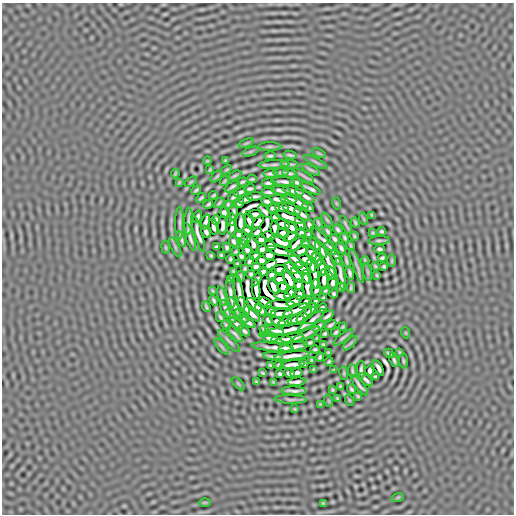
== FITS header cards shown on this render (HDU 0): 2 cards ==
NAXIS1  =                  512
NAXIS2  =                  512

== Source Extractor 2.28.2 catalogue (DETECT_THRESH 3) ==
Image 512 x 512 px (HDU 0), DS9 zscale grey, 1 PNG px = 1 image px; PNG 516 x 516 px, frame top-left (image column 1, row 512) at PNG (2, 3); each listed source drawn as its Kron ellipse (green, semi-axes under 4 px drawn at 4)
Background -6.50e-07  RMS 1.5e-04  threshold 4.44e-04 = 3 sigma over >= 5 px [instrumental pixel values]
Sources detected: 308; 7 with non-positive FLUX_AUTO (blend fragments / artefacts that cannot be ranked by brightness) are neither listed nor drawn; the other 301 listed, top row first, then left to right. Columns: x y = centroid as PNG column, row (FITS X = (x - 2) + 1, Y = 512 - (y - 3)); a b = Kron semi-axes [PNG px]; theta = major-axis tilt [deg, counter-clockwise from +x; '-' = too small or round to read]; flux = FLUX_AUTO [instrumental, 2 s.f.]
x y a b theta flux
246 143 8 4 22 1.3e-02
270 147 12 4 0 2.0e-02
250 152 8 3 19 1.6e-02
319 153 7 3 -23 1.1e-02
290 155 6 2 -11 2.0e-02
270 156 6 3 6 1.9e-02
225 160 4 2 - 1.1e-02
207 161 4 3 - 9.5e-03
316 162 13 3 -26 1.9e-02
289 164 9 2 -6 2.7e-02
274 165 15 4 2 2.5e-02
210 170 4 2 - 1.1e-02
226 170 6 3 31 1.2e-02
311 170 10 3 -25 2.2e-02
281 172 7 2 5 2.0e-02
289 173 7 2 -6 2.2e-02
175 174 5 2 - 1.2e-02
270 174 7 3 -1 2.4e-02
217 176 7 3 45 1.5e-02
234 176 7 3 32 1.7e-02
304 176 12 2 -32 2.1e-02
252 179 5 2 - 1.5e-02
225 181 6 2 45 1.7e-02
179 182 3 2 - 1.0e-02
191 182 7 3 37 1.1e-02
242 182 5 2 - 1.8e-02
283 182 12 3 -3 3.5e-02
297 182 6 3 -18 2.3e-02
268 183 7 3 4 2.5e-02
232 187 8 3 33 2.7e-02
250 189 6 3 11 2.1e-02
310 189 11 2 -25 3.2e-02
196 190 5 2 - 1.6e-02
281 190 9 3 -6 3.3e-02
293 191 11 3 -14 3.3e-02
240 192 7 3 22 2.7e-02
269 192 7 3 2 2.7e-02
213 195 4 2 - 1.4e-02
255 196 8 3 6 2.5e-02
305 196 11 3 -31 3.5e-02
234 197 6 3 44 2.1e-02
201 198 6 2 42 1.8e-02
246 199 7 3 24 2.5e-02
277 199 8 3 -6 2.6e-02
288 199 8 3 -10 3.3e-02
267 201 6 3 -8 2.4e-02
297 202 13 3 -31 3.6e-02
219 203 6 2 45 1.5e-02
239 203 5 3 - 2.1e-02
336 203 6 4 -71 8.4e-03
208 204 5 3 - 1.6e-02
228 205 4 3 - 1.4e-02
308 207 6 3 -30 2.0e-02
273 208 6 3 3 1.7e-02
282 208 7 3 -2 2.1e-02
292 209 10 3 -23 4.6e-02
234 211 9 3 87 8.8e-03
265 211 8 3 -45 1.1e-02
224 212 5 4 - 2.2e-02
255 214 7 4 1 2.1e-02
302 214 8 3 -36 3.4e-02
372 215 3 3 - 1.1e-02
198 217 6 3 73 2.4e-02
275 217 5 4 - 3.2e-02
289 217 15 3 -20 4.5e-02
364 219 6 4 -71 1.1e-02
216 220 5 4 - 1.3e-02
231 220 6 3 84 1.9e-02
327 220 8 3 -58 1.4e-02
189 221 13 2 88 3.3e-02
249 221 9 4 -77 4.5e-03
205 222 7 3 70 3.0e-02
258 222 8 4 50 2.2e-02
180 223 16 3 -90 3.0e-02
240 223 10 3 90 3.7e-02
318 223 6 2 -72 1.6e-02
355 223 5 2 - 1.4e-02
283 224 7 3 -19 3.6e-02
300 224 7 3 -59 2.0e-02
223 225 9 3 88 3.3e-02
309 225 6 3 -69 2.5e-02
346 225 10 2 -61 1.8e-02
214 227 8 4 -79 1.7e-02
232 227 7 3 81 2.1e-02
291 227 8 4 -49 1.2e-02
275 228 7 4 -83 3.0e-02
338 229 5 3 - 2.0e-02
247 230 5 4 - 2.0e-02
328 231 6 3 -62 1.9e-02
382 231 4 3 - 1.6e-02
206 232 6 3 -64 2.8e-02
257 232 5 3 - 2.8e-02
301 232 5 4 - 1.4e-02
283 233 6 4 -22 4.5e-02
373 233 3 2 - 1.0e-02
198 234 19 3 -74 2.6e-02
239 234 4 4 - 2.3e-02
309 234 4 3 - 1.6e-02
269 236 6 4 -18 1.5e-02
354 236 4 3 - 1.4e-02
190 237 14 2 -72 3.8e-02
290 237 7 4 31 7.6e-04
345 238 5 3 - 1.7e-02
181 239 8 2 -69 2.4e-02
322 239 16 3 -45 2.6e-02
335 239 5 3 - 2.1e-02
245 240 6 3 26 9.2e-04
261 240 5 4 - 3.1e-02
379 240 11 3 5 1.9e-02
233 241 5 3 - 1.9e-02
281 242 12 4 -22 3.8e-02
305 243 4 4 - 8.1e-03
243 244 4 3 - 8.7e-03
253 244 11 4 -61 1.9e-02
296 244 12 4 40 7.6e-03
315 244 7 3 -49 2.8e-02
270 245 6 4 -22 2.6e-02
350 246 5 2 - 1.3e-02
166 247 6 3 -81 1.1e-02
175 247 11 3 -64 1.6e-02
216 247 4 3 - 1.6e-02
227 248 5 3 - 1.9e-02
331 248 7 3 -58 2.3e-02
341 248 6 3 -60 2.2e-02
262 249 6 4 13 2.5e-02
379 249 5 3 - 2.0e-02
247 250 5 4 - 1.5e-02
321 250 9 3 -59 2.8e-02
280 251 14 3 -14 2.1e-02
301 251 9 3 28 2.5e-02
236 252 3 3 - 1.4e-02
311 253 7 3 -44 3.6e-02
221 255 4 3 - 1.5e-02
269 255 6 4 -4 4.3e-02
211 256 4 3 - 1.3e-02
241 256 4 4 - 1.6e-02
255 256 6 3 22 1.7e-02
336 257 8 3 -62 2.5e-02
382 258 4 3 - 1.7e-02
230 259 4 3 - 1.5e-02
317 259 7 3 -64 2.4e-02
262 260 5 4 - 2.6e-02
296 260 10 3 -47 2.8e-02
306 260 7 4 -36 3.2e-02
346 260 7 2 -74 2.2e-02
250 261 5 3 - 1.8e-02
328 261 17 3 -64 2.3e-02
365 261 4 2 - 1.3e-02
392 261 6 3 90 1.2e-02
237 264 4 3 - 1.3e-02
270 265 7 3 23 3.7e-02
311 266 7 3 -69 2.4e-02
357 266 18 3 -70 3.1e-02
375 266 4 2 - 1.1e-02
384 266 4 3 - 1.4e-02
256 267 4 4 - 2.3e-02
291 268 7 3 -43 3.6e-02
322 268 8 3 -77 3.3e-02
245 269 4 3 - 1.3e-02
303 269 9 3 -39 5.7e-02
280 270 8 4 6 3.7e-02
233 271 3 3 - 1.1e-02
263 272 5 4 - 2.5e-02
368 272 9 3 -79 1.5e-02
331 273 7 3 -75 1.9e-02
350 273 7 3 -77 2.5e-02
251 274 4 3 - 1.7e-02
272 274 6 4 42 3.2e-02
315 274 15 3 -86 2.3e-02
341 274 16 3 -79 4.4e-02
377 275 3 2 - 1.1e-02
240 276 5 2 - 1.5e-02
297 276 8 3 -57 5.3e-02
306 277 7 3 -80 4.2e-02
230 279 4 3 - 1.5e-02
257 279 7 3 62 1.0e-02
280 279 5 4 - 4.4e-02
289 280 11 4 -63 6.0e-02
324 280 10 3 -89 4.4e-02
333 282 7 3 88 2.3e-02
299 285 6 4 -89 3.0e-02
307 286 13 3 -84 4.0e-02
273 287 7 3 -65 9.4e-02
283 287 5 4 - 4.9e-02
341 287 5 3 - 1.6e-02
351 288 5 2 - 1.5e-02
256 289 10 3 -85 6.5e-02
316 289 10 3 -85 1.7e-02
325 290 4 3 - 1.4e-02
212 291 3 2 - 1.1e-02
231 293 15 3 -82 4.3e-02
290 293 7 3 46 4.1e-02
300 294 5 4 - 2.1e-02
334 294 4 3 - 1.6e-02
240 295 20 3 -81 3.1e-02
222 296 10 3 -74 3.1e-02
283 296 8 3 -9 4.2e-02
323 298 4 3 - 1.4e-02
214 300 6 3 -63 1.9e-02
294 301 8 3 25 3.3e-02
315 301 7 3 64 1.4e-02
305 302 7 3 52 2.9e-02
266 303 7 3 -38 3.0e-02
254 305 9 3 -43 4.5e-02
281 305 14 3 -1 3.5e-02
244 306 9 3 -60 3.4e-02
206 307 5 2 - 1.6e-02
235 307 11 3 -63 3.6e-02
322 308 5 4 - 2.1e-02
225 309 9 2 -68 3.0e-02
311 309 7 3 53 2.9e-02
261 310 7 3 -53 2.7e-02
296 310 13 3 22 1.2e-02
271 311 5 4 - 1.7e-02
281 313 11 3 1 4.2e-02
252 314 10 3 -42 4.9e-02
304 315 10 3 45 2.8e-02
230 316 8 2 -53 2.2e-02
242 316 8 3 -43 2.8e-02
327 316 7 3 38 2.6e-02
220 317 5 2 - 1.7e-02
296 319 9 3 15 3.8e-02
268 320 5 3 - 2.2e-02
312 320 17 3 39 2.7e-02
248 322 7 3 -34 3.1e-02
278 322 8 3 -23 3.1e-02
285 322 7 3 19 3.2e-02
236 324 8 3 -38 2.6e-02
226 325 5 2 - 1.5e-02
330 325 6 3 31 2.0e-02
319 326 6 3 44 2.3e-02
343 327 4 2 - 1.2e-02
264 329 4 3 - 1.5e-02
275 330 10 3 -17 3.9e-02
287 330 28 3 11 4.1e-02
244 331 6 3 -44 2.2e-02
336 332 5 3 - 1.7e-02
406 333 5 3 - 7.8e-03
235 334 10 2 -47 2.8e-02
306 334 15 2 27 3.6e-02
325 334 4 3 - 1.5e-02
343 337 12 3 37 2.2e-02
270 338 8 3 -7 2.9e-02
292 338 11 3 9 4.6e-02
317 338 4 2 - 1.2e-02
281 339 10 3 0 3.8e-02
229 341 15 3 -45 2.6e-02
310 343 6 3 26 1.9e-02
350 343 9 3 45 1.8e-02
323 345 4 3 - 1.4e-02
222 347 9 4 -50 1.5e-02
272 347 21 3 -6 4.2e-02
286 347 7 2 19 2.8e-02
293 347 14 3 8 6.2e-02
315 349 4 3 - 1.5e-02
329 352 4 3 - 1.4e-02
389 353 5 2 - 1.6e-02
400 353 4 2 - 1.2e-02
273 356 10 3 -4 3.4e-02
292 356 18 3 6 7.2e-02
320 357 4 3 - 1.5e-02
312 360 3 3 - 1.3e-02
394 360 7 2 -70 2.2e-02
404 361 7 3 -85 1.4e-02
329 362 4 3 - 1.4e-02
304 363 4 3 - 1.6e-02
270 365 4 3 - 1.4e-02
279 365 4 3 - 1.7e-02
292 365 12 3 6 4.6e-02
378 368 9 3 -60 3.1e-02
314 369 4 2 - 1.1e-02
334 370 4 2 - 1.1e-02
361 370 9 3 90 2.5e-02
352 371 7 2 -83 1.9e-02
370 371 6 3 -74 2.5e-02
263 373 4 3 - 1.3e-02
289 373 5 3 - 2.1e-02
296 373 6 3 13 2.7e-02
344 373 7 3 -83 1.1e-02
280 374 4 3 - 1.6e-02
375 377 4 3 - 1.6e-02
366 380 8 3 -44 2.8e-02
256 382 3 3 - 1.2e-02
273 382 4 2 - 1.0e-02
297 382 9 3 6 3.2e-02
238 384 8 3 -45 8.3e-03
359 385 12 3 -51 3.2e-02
340 386 3 3 - 1.2e-02
351 389 5 3 - 1.6e-02
332 390 3 3 - 1.2e-02
293 391 12 2 -2 3.9e-02
358 396 4 2 - 1.2e-02
337 398 4 3 - 1.2e-02
291 399 16 4 -2 2.0e-02
349 400 5 3 - 7.5e-03
329 401 6 3 -71 8.3e-03
320 404 3 3 - 9.6e-03
295 409 3 2 - 9.8e-03
398 497 6 4 19 8.9e-03
205 502 6 4 0 8.0e-03
323 503 3 2 - 1.1e-02
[7 non-positive-flux detections neither listed nor drawn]